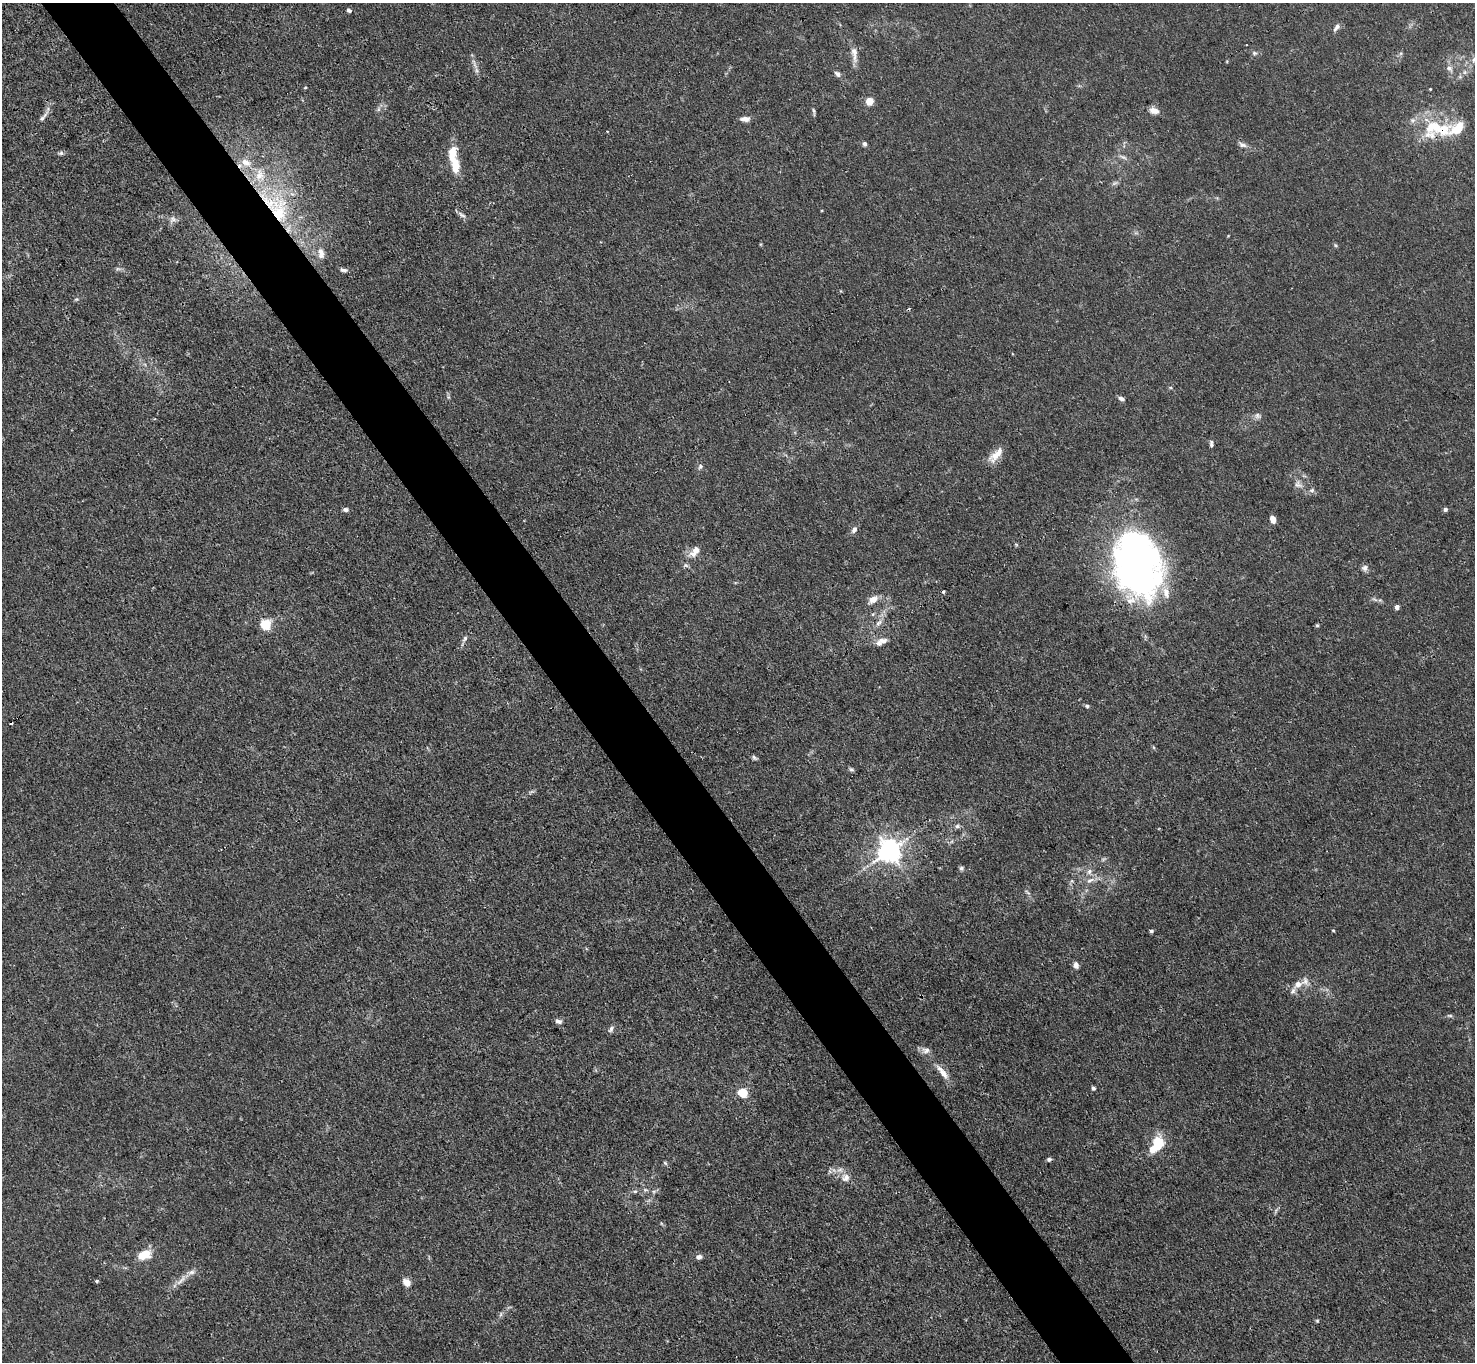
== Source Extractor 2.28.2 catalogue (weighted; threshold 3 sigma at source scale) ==
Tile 11 of 4 x 4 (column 3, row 3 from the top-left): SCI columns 2948-4420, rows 1515-2874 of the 5894 x 5887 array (HDU 1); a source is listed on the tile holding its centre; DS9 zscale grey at full resolution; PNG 1477 x 1364 px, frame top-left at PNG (2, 3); no overlay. Shown black and unused: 5% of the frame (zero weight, under 3 of 4 exposures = <1% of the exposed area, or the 3 px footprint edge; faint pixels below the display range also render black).
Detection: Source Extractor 2.28.2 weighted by HDU 2 'WHT'; one run over the whole footprint, this tile lists its part. Background 0.0269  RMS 0.0028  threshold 0.0124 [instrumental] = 3 sigma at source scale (4.5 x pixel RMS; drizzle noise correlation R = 1.50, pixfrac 1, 0.05/0.05 arcsec/px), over >= 5 px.
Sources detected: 111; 3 too faint to see at this stretch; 1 inside a brighter object's white glare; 2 cosmic-ray / hot-pixel residue — not listed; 10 inside a brighter listed object's ellipse — not listed separately; the other 95 listed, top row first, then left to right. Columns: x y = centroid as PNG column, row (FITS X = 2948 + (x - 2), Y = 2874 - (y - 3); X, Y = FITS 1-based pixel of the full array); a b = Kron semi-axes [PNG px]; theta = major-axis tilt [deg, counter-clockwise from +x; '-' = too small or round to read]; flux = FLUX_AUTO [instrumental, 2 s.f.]
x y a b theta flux
349 10 6 5 - 0.61
1337 27 10 5 53 1.1
1246 45 2 2 - 0.22
1254 53 6 6 - 0.65
854 54 24 7 -83 2.4
1474 60 8 7 - 0.94
475 65 11 4 -61 1
1449 68 11 8 -40 1.4
1465 72 6 6 - 0.72
837 74 9 6 -41 0.91
305 87 4 3 - 0.26
1430 89 3 3 - 0.24
869 101 7 7 - 3.3
378 109 7 4 89 0.54
1154 111 11 7 -12 2
814 112 13 3 -81 0.55
43 117 22 5 52 1.4
745 119 11 6 0 1.6
1413 120 6 6 - 0.78
1433 126 24 14 21 8.6
1457 128 19 11 32 7.9
865 144 5 4 - 0.77
1242 145 11 6 -19 1
61 153 7 6 - 0.58
246 162 16 9 -24 2.9
455 166 16 8 -86 5.3
260 175 17 13 -79 4.7
1114 183 10 4 27 0.69
280 213 22 21 - 12
462 215 10 5 -29 0.94
173 219 11 9 37 1.3
1228 236 5 3 - 0.19
1335 245 6 4 -71 0.34
321 253 15 9 -79 2.3
118 269 9 5 2 0.64
343 270 11 5 -2 0.84
76 299 6 4 2 0.36
448 397 6 4 -89 0.46
1121 399 7 5 -27 0.92
1258 416 9 8 - 0.99
1211 444 9 5 -85 0.67
996 455 24 9 46 3.3
700 466 8 5 64 0.61
1298 484 12 9 -63 1.5
1312 490 7 5 0 0.73
1445 509 5 4 - 0.73
345 510 6 5 - 0.85
1273 519 6 4 -71 2.6
854 530 9 6 57 1.1
695 551 14 7 50 3.1
1137 566 66 40 -75 150
1365 568 9 7 74 0.98
943 591 3 3 - 1.5
873 599 14 8 35 2.1
1375 599 10 3 -21 0.61
1397 607 5 4 - 1.1
879 623 11 6 44 1.3
265 624 5 5 - 25
1317 625 5 4 - 0.38
465 639 9 5 59 0.83
882 640 12 7 -6 1.7
1087 706 5 5 - 0.44
1153 747 6 3 -70 0.33
754 758 8 5 -40 0.6
851 769 6 5 - 0.52
531 792 8 4 37 0.52
957 826 7 6 - 0.72
889 851 8 8 - 210
961 868 6 6 - 0.61
1089 872 8 6 60 1.1
1090 880 11 7 23 1.6
1072 881 6 5 - 0.49
1333 930 4 3 - 0.23
1151 931 5 4 - 0.52
1076 965 8 6 -79 1.2
1298 984 11 8 39 1.9
1450 1016 8 4 0 0.47
559 1021 9 6 -15 0.92
611 1029 11 5 57 0.78
926 1050 12 8 8 1.5
943 1072 24 7 -52 3
1093 1088 5 4 - 0.52
743 1093 5 5 - 19
1157 1145 22 12 58 8.3
665 1163 6 5 - 0.42
845 1178 12 12 - 2.4
645 1190 6 5 - 0.55
654 1191 7 4 18 0.52
144 1255 12 8 19 6.4
699 1257 6 6 - 1.1
181 1280 21 6 44 2.3
97 1281 4 4 - 0.42
407 1283 8 7 - 2.5
501 1314 8 3 71 0.52
1317 1321 5 4 - 0.34
Overlapping masked pixels (flux is a lower limit): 1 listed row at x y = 280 213
Isophote crosses this tile's border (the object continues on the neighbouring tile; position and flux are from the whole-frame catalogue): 1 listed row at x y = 1474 60